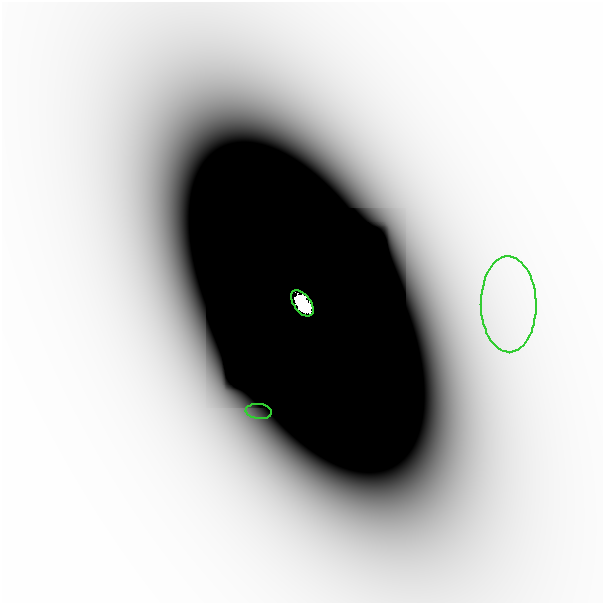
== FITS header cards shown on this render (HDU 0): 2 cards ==
NAXIS1  =                  601
NAXIS2  =                  601

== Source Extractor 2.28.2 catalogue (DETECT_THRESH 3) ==
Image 601 x 601 px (HDU 0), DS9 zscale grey, 1 PNG px = 1 image px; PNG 605 x 605 px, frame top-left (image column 1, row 601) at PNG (2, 2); each listed source drawn as its Kron ellipse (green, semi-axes under 4 px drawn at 4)
Background -3.68e-08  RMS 1.4e-08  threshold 4.25e-08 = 3 sigma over >= 5 px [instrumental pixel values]
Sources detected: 4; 1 with non-positive FLUX_AUTO (blend fragments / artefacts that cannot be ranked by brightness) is neither listed nor drawn; the other 3 listed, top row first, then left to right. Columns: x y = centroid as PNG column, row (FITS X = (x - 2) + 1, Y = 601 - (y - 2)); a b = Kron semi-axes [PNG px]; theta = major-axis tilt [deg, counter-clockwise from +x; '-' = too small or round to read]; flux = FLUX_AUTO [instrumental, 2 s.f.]
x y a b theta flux
302 303 15 8 -54 8.0e+00
509 304 48 28 -89 1.4e-04
259 411 13 7 -6 6.6e-06
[1 non-positive-flux detection neither listed nor drawn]